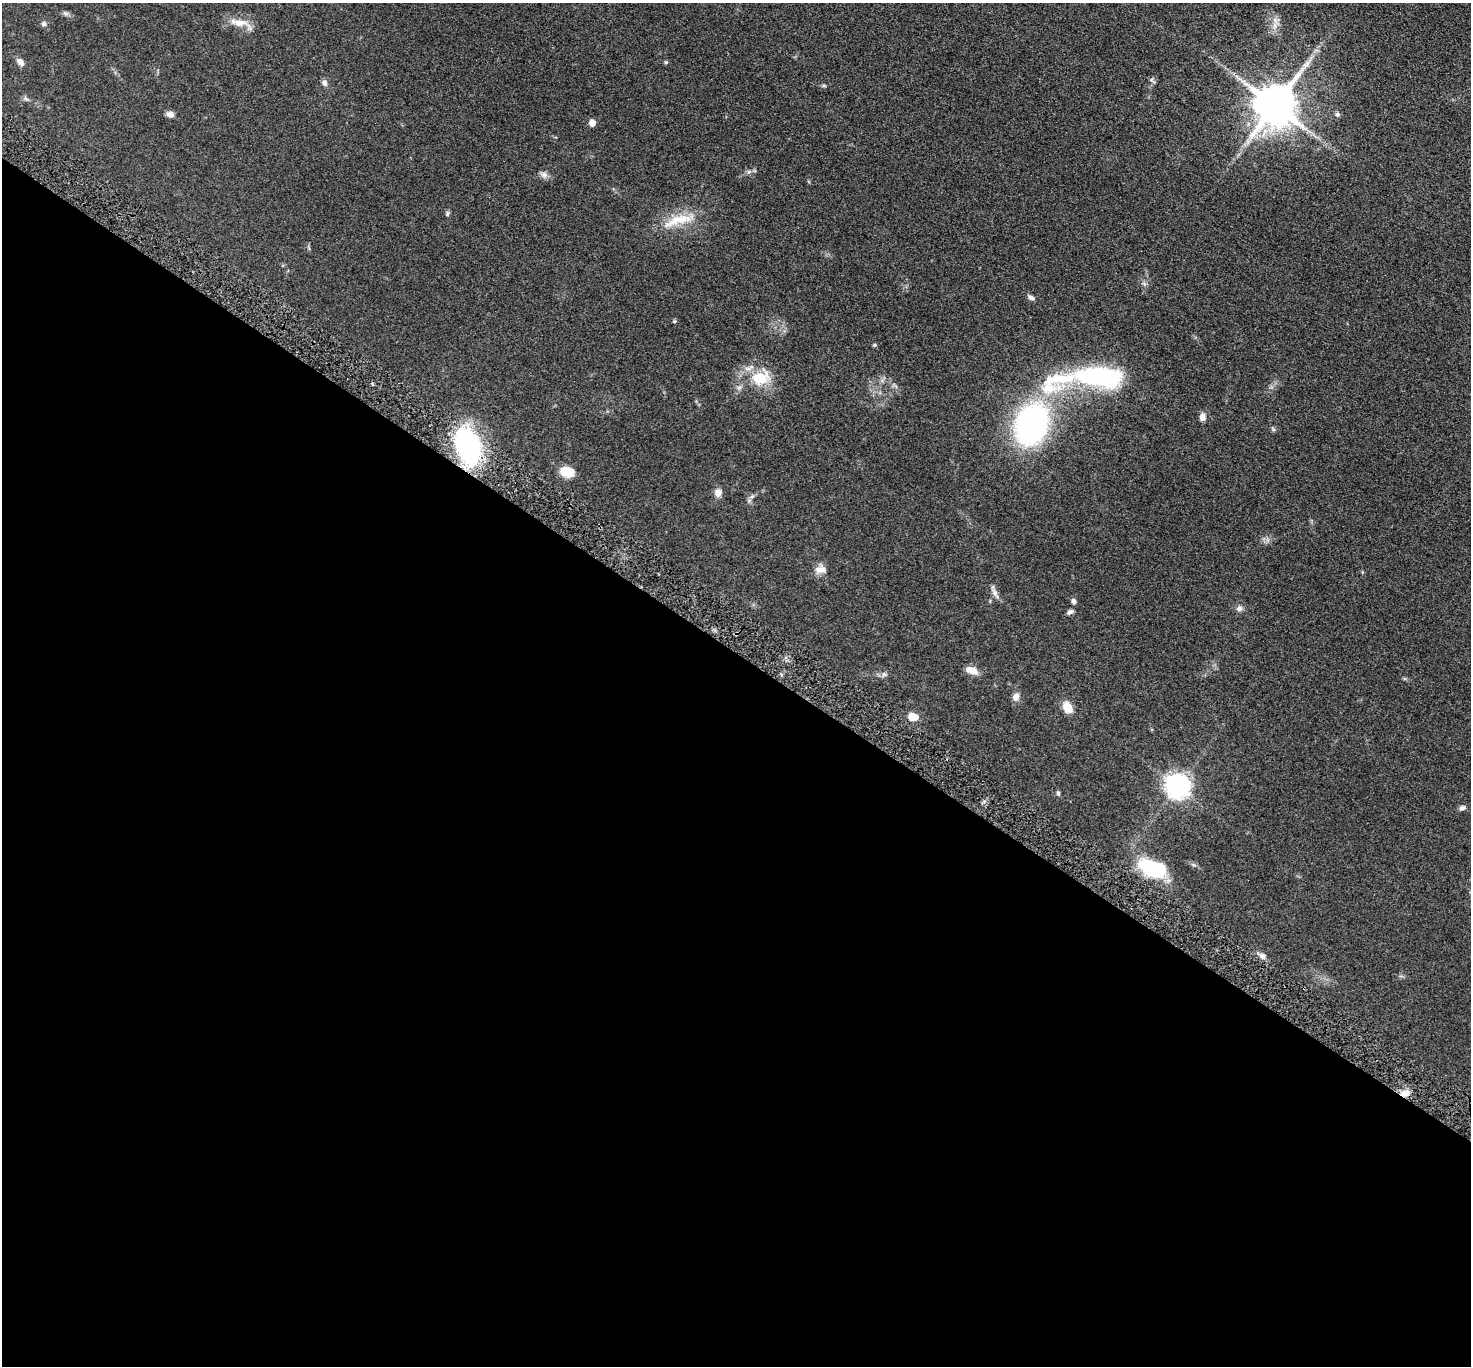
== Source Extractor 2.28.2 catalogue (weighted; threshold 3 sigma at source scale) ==
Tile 14 of 4 x 4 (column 2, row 4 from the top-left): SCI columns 1537-3005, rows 354-1717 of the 6011 x 6022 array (HDU 1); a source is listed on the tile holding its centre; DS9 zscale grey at full resolution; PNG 1473 x 1368 px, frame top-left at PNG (2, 3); no overlay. Shown black and unused: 52% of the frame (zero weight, under 3 of 5 exposures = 4% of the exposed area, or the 3 px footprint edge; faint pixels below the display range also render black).
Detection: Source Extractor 2.28.2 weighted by HDU 2 'WHT'; one run over the whole footprint, this tile lists its part. Background 0.0471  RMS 0.0071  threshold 0.0319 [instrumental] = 3 sigma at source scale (4.5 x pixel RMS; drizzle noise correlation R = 1.50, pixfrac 1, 0.05/0.05 arcsec/px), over >= 5 px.
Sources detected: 46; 1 inside a brighter listed object's ellipse — not listed separately; the other 45 listed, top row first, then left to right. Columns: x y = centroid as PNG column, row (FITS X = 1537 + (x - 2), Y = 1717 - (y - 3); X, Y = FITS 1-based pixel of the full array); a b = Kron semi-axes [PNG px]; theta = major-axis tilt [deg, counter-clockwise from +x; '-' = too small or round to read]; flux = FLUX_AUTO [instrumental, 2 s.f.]
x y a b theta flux
65 13 8 5 -11 1.5
1275 20 10 6 -63 3.6
240 23 34 10 -18 9
44 24 7 6 - 1.6
20 62 9 6 -45 3.7
666 62 5 4 - 0.83
1152 80 11 3 -50 1.1
324 83 8 6 -49 2.2
824 86 6 4 -18 0.88
26 99 10 4 -27 1.5
1275 105 12 11 - 2800
170 114 8 7 - 3.4
1337 114 7 6 - 1.6
592 123 6 6 - 4.8
544 175 10 9 - 2.9
447 213 7 4 72 1.1
682 219 57 12 18 19
1031 297 9 5 -27 2.2
674 321 5 5 - 0.78
875 345 5 4 - 0.86
761 378 28 20 17 23
1091 378 94 23 5 110
1202 417 8 6 -89 4.2
1032 424 28 20 71 210
1273 429 7 4 -46 1
467 446 39 22 -69 97
567 472 16 11 -14 11
718 493 9 8 - 4.5
752 496 6 5 - 1.4
821 570 15 10 4 5.6
995 593 19 5 -59 3.2
1073 601 7 6 - 1.9
1239 608 8 7 - 2.5
1070 612 9 6 30 1.9
972 670 16 8 -20 5.9
884 674 7 6 - 1.7
1016 697 9 8 - 4.2
1067 707 10 8 -58 11
913 717 8 5 -8 16
1178 786 8 8 - 580
1058 793 6 4 -88 1.1
1462 808 8 6 17 2.1
1153 868 28 15 -19 48
1262 956 12 6 -36 3.3
1405 1093 12 8 9 5.3
Overlapping masked pixels (flux is a lower limit): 2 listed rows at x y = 467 446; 1405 1093